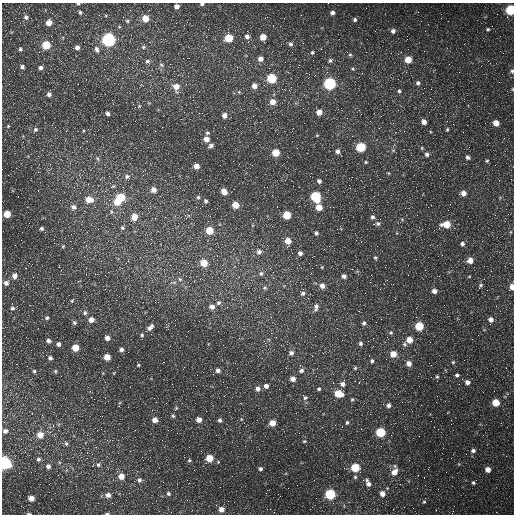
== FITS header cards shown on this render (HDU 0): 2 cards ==
NAXIS1  =                  512 /fastest changing axis
NAXIS2  =                  512 /next to fastest changing axis

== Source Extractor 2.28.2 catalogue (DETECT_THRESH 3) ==
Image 512 x 512 px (HDU 0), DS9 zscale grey, 1 PNG px = 1 image px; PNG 516 x 516 px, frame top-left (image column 1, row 512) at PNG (2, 3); no overlay
Background 1640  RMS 43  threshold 130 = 3 sigma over >= 5 px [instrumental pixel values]
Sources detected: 271; all 271 listed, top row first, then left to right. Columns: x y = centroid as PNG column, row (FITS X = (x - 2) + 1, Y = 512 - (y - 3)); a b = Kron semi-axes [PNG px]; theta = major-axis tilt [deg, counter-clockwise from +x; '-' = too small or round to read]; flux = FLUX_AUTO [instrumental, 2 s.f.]
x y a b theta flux
78 4 4 3 - 3600
202 4 4 3 - 5600
177 6 4 4 - 14000
510 10 5 5 - 200000
80 12 4 4 - 4800
332 13 5 4 - 9100
497 14 2 2 - 1900
99 15 2 2 - 1700
301 15 3 2 - 3000
26 17 6 6 - 9000
123 17 2 2 - 1400
267 17 4 3 - 2300
145 18 5 5 - 41000
355 19 5 4 - 6400
127 21 5 4 - 4200
49 23 5 5 - 27000
176 23 2 2 - 2100
273 25 2 2 - 1500
488 29 5 4 - 4600
247 31 2 2 - 2300
393 31 6 6 - 11000
51 36 3 2 - 5200
247 36 6 5 - 9800
263 37 5 5 - 35000
229 38 5 5 - 82000
109 40 6 6 - 670000
303 43 2 2 - 1900
290 44 6 6 - 7400
46 45 5 5 - 93000
77 47 5 5 - 11000
143 47 6 5 - 5600
20 49 5 4 - 4900
97 49 9 6 -70 10000
321 49 3 3 - 4000
312 52 5 5 - 5700
503 53 2 2 - 1300
350 55 6 5 - 4900
260 59 6 6 - 18000
408 59 5 5 - 52000
330 60 6 5 - 6900
147 61 7 5 21 7100
161 65 7 5 -24 6100
22 67 5 5 - 7100
41 68 5 5 - 8500
353 69 6 4 -32 3700
512 71 6 5 - 5400
178 75 2 2 - 1600
272 78 6 5 - 150000
418 83 6 5 - 8100
78 84 2 2 - 1500
330 84 6 6 - 470000
254 86 6 6 - 19000
176 87 8 7 - 32000
512 89 5 3 - 2400
50 90 2 2 - 1600
399 91 6 5 - 5500
49 94 5 4 - 9000
105 94 2 2 - 4000
430 98 3 2 - 2500
273 102 6 6 - 27000
139 106 4 3 - 2600
256 108 2 2 - 1500
319 112 6 5 - 23000
108 113 4 4 - 9100
453 114 4 3 - 2700
224 115 6 5 - 15000
260 122 2 2 - 2100
424 122 5 4 - 18000
496 123 5 4 - 29000
8 126 5 4 - 3200
293 128 3 2 - 3400
36 129 6 5 - 6500
447 129 5 4 - 3600
404 131 2 2 - 1500
207 133 6 5 - 4600
317 135 5 3 - 2700
206 139 5 5 - 22000
211 146 6 5 - 8300
361 147 5 5 - 160000
393 150 6 4 0 4100
113 152 2 2 - 1400
338 152 8 5 -47 11000
276 153 5 5 - 60000
427 154 6 5 - 9100
468 157 6 5 - 7500
97 158 7 4 -59 5200
487 161 5 4 - 3800
366 162 5 4 - 3600
196 166 5 4 - 24000
49 170 4 4 - 3400
388 173 5 3 - 3000
127 176 6 6 - 8800
165 180 2 2 - 1400
319 181 5 5 - 7600
113 186 7 4 19 5400
299 187 2 2 - 4800
38 190 2 2 - 1500
153 190 6 5 - 19000
224 191 6 5 - 25000
463 193 5 5 - 20000
374 196 3 2 - 2400
121 197 7 6 - 79000
198 197 5 4 - 4800
316 197 6 5 - 230000
89 200 8 6 -9 38000
206 201 5 4 - 6100
117 202 6 5 - 45000
235 205 5 5 - 41000
73 207 8 7 - 13000
319 207 5 5 - 40000
111 212 7 4 -73 6100
7 214 5 5 - 54000
287 215 5 5 - 76000
134 217 7 6 - 30000
372 217 5 5 - 7400
402 219 5 4 - 3500
378 224 7 6 - 8600
446 224 7 5 2 58000
122 228 6 6 - 6000
41 229 5 5 - 5800
422 229 2 2 - 1500
209 230 5 5 - 63000
316 233 5 5 - 7100
288 241 7 6 - 33000
462 244 6 5 - 8100
15 245 2 2 - 1500
86 245 5 5 - 4200
63 246 6 4 44 3500
72 248 2 2 - 1700
324 249 2 2 - 1500
259 252 7 7 - 13000
300 253 6 5 - 9800
375 258 6 4 -70 5100
470 260 7 6 - 20000
188 263 3 3 - 1300
204 263 7 5 -66 57000
408 265 2 2 - 1200
505 266 3 2 - 2800
322 267 5 3 - 2700
86 268 2 2 - 1500
261 273 7 6 - 8400
15 276 7 6 - 16000
344 276 5 5 - 11000
273 278 4 4 - 3800
180 279 6 4 -44 5000
6 283 6 6 - 12000
393 284 2 2 - 1900
481 285 7 5 41 5500
322 286 7 6 - 16000
512 287 5 4 - 24000
265 288 7 6 - 7500
434 291 5 5 - 15000
303 293 7 6 - 9800
73 300 8 4 56 6400
12 303 3 2 - 2900
218 303 7 5 41 7500
276 303 2 2 - 5000
212 307 5 5 - 15000
316 307 12 7 78 14000
12 308 6 5 - 6300
85 313 6 6 - 7300
47 318 5 5 - 5200
381 319 3 2 - 4600
91 320 6 5 - 22000
491 320 8 6 84 16000
376 322 2 2 - 1600
74 323 6 5 - 5700
364 323 6 6 - 7200
419 326 5 5 - 100000
150 327 9 5 43 12000
38 328 2 2 - 2000
391 333 5 5 - 4900
142 335 5 5 - 4900
107 338 5 5 - 14000
409 340 5 5 - 36000
48 341 5 5 - 8800
361 343 7 6 - 7200
58 344 5 5 - 9400
404 344 7 6 - 7100
75 348 5 5 - 49000
121 350 4 4 - 9400
4 351 3 3 - 1600
291 353 6 6 - 12000
323 353 2 2 - 1600
393 354 5 5 - 38000
312 356 2 2 - 1500
107 357 5 5 - 36000
50 358 5 4 - 7200
372 361 6 5 - 5900
453 362 4 4 - 3500
409 363 6 5 - 18000
138 365 6 4 -66 4000
355 368 6 5 - 4400
218 370 5 5 - 12000
301 370 6 5 - 9000
34 371 4 4 - 4100
55 371 5 4 - 3900
114 373 5 3 - 2400
457 375 5 4 - 6300
61 376 3 2 - 2200
437 377 5 4 - 4100
293 379 6 5 - 18000
355 381 3 2 - 2200
467 382 6 5 - 13000
343 384 7 6 - 13000
196 386 2 2 - 1100
266 386 5 5 - 14000
258 389 6 6 - 13000
319 389 5 5 - 5200
338 394 7 5 -15 64000
305 397 8 6 -55 8600
94 399 2 2 - 2800
352 399 6 4 66 4200
445 401 2 2 - 1300
436 402 2 2 - 1500
496 402 5 5 - 63000
389 405 6 6 - 10000
176 408 5 4 - 3600
173 416 5 4 - 4400
241 419 5 3 - 3200
155 420 5 5 - 18000
199 420 6 5 - 19000
220 420 5 4 - 7200
189 421 2 2 - 3100
4 422 4 3 - 2200
347 422 5 4 - 4700
272 423 5 5 - 34000
53 425 5 5 - 5500
135 430 2 2 - 1400
5 431 6 6 - 12000
380 432 5 5 - 160000
40 435 6 6 - 34000
304 441 5 4 - 3600
66 443 9 5 -66 7500
96 447 3 3 - 2100
473 451 6 5 - 8100
142 457 2 2 - 1200
209 458 5 5 - 56000
451 458 2 2 - 1300
38 459 6 6 - 7300
189 460 5 4 - 4400
4 463 6 5 - 560000
98 464 7 6 - 8000
48 466 6 6 - 11000
355 468 5 5 - 110000
260 469 5 4 - 6900
488 469 5 5 - 21000
394 472 11 7 73 30000
121 476 6 6 - 26000
355 477 5 5 - 4900
424 477 2 2 - 1500
139 480 6 6 - 7900
368 483 12 6 -68 17000
473 483 5 4 - 4900
400 484 3 2 - 3400
168 493 6 5 - 6100
330 494 6 5 - 220000
382 494 6 6 - 22000
108 495 7 6 - 15000
31 498 5 5 - 27000
316 498 2 2 - 17000
187 500 2 2 - 1700
349 502 4 3 - 2900
424 502 5 4 - 4200
221 509 6 6 - 19000
393 509 2 2 - 1500
274 512 2 2 - 1300
496 512 3 2 - 2400
452 513 4 2 - 1800
29 514 6 3 0 4200
107 514 6 2 0 4500
At the frame edge (FLAGS 8, measured only in part): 10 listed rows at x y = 78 4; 202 4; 510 10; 512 71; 512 89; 512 287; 4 463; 452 513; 29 514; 107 514